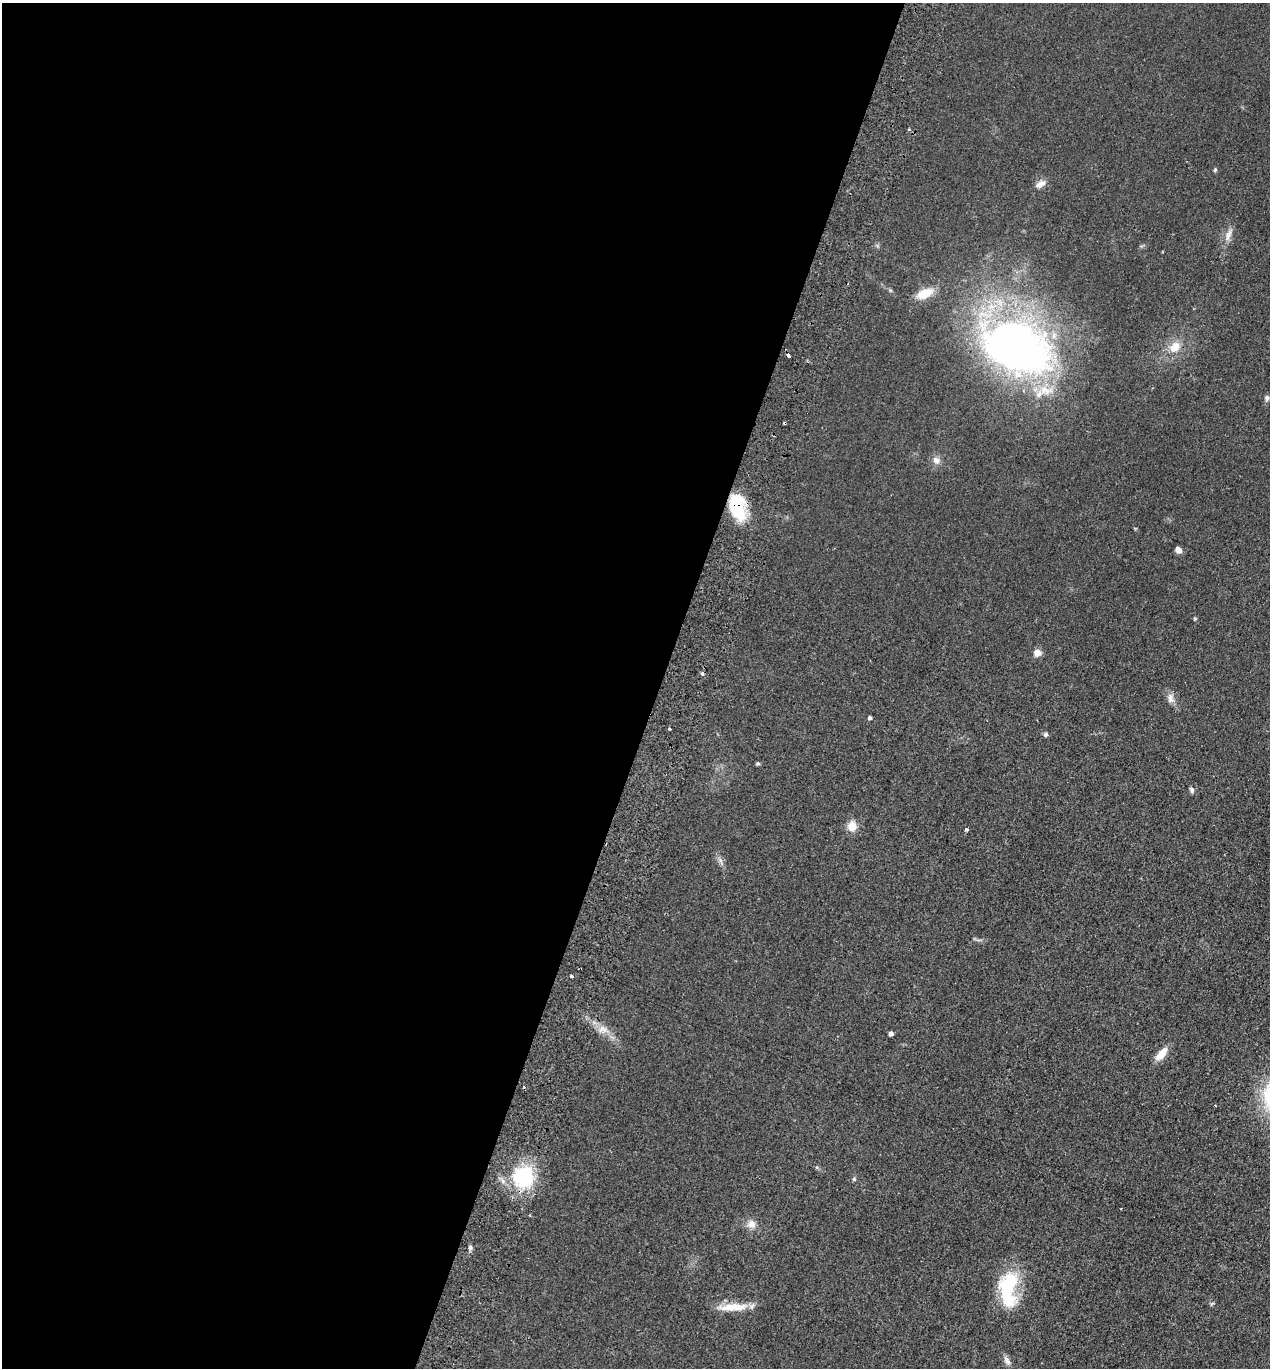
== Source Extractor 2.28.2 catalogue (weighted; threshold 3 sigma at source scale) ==
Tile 5 of 4 x 4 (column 1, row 2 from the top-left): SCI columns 191-1458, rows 2757-4122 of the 5585 x 5513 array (HDU 1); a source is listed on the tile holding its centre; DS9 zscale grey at full resolution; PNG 1272 x 1370 px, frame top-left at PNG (2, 3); no overlay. Shown black and unused: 52% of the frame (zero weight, under 2 of 3 exposures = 3% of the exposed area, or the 3 px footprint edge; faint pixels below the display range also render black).
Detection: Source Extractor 2.28.2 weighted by HDU 2 'WHT'; one run over the whole footprint, this tile lists its part. Background 0.0489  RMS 0.0093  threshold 0.0417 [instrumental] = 3 sigma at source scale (4.5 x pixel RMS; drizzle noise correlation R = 1.50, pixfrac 1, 0.05/0.05 arcsec/px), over >= 5 px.
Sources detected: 37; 1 inside a brighter object's white glare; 2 cosmic-ray / hot-pixel residue — not listed; the other 34 listed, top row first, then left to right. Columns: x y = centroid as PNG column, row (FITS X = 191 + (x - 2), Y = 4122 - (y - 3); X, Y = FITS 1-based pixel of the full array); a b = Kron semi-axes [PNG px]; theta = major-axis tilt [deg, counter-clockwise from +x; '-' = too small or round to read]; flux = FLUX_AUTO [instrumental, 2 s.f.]
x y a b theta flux
909 129 4 3 - 1.1
1215 170 5 4 - 1.2
1040 184 14 7 23 5.2
1228 235 20 6 71 6.2
925 293 22 11 22 16
1014 347 53 36 -17 650
1175 347 15 12 49 12
788 355 5 3 - 5.5
1039 394 11 7 52 6.3
1267 398 8 6 -83 2.5
785 423 3 3 - 3.1
936 460 10 8 -56 5
737 506 30 16 -83 41
1178 550 6 5 - 5.9
1037 653 9 8 - 5.5
1170 698 13 7 -83 5
870 718 4 4 - 1.9
669 729 4 2 - 0.96
1046 734 6 5 - 1.8
758 763 6 3 72 1.1
1192 790 8 5 -73 2.1
852 826 10 9 - 10
966 830 3 3 - 3.1
571 976 4 3 - 1.8
602 1029 13 9 0 7.2
891 1033 4 4 - 3.3
1161 1054 13 6 50 15
523 1177 27 24 63 61
854 1179 5 5 - 1.2
752 1224 12 10 -60 6.8
470 1247 6 5 - 2.1
1007 1290 44 21 -77 49
730 1307 37 10 7 18
1007 1361 13 6 -56 3.9
Overlapping masked pixels (flux is a lower limit): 2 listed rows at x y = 785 423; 737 506